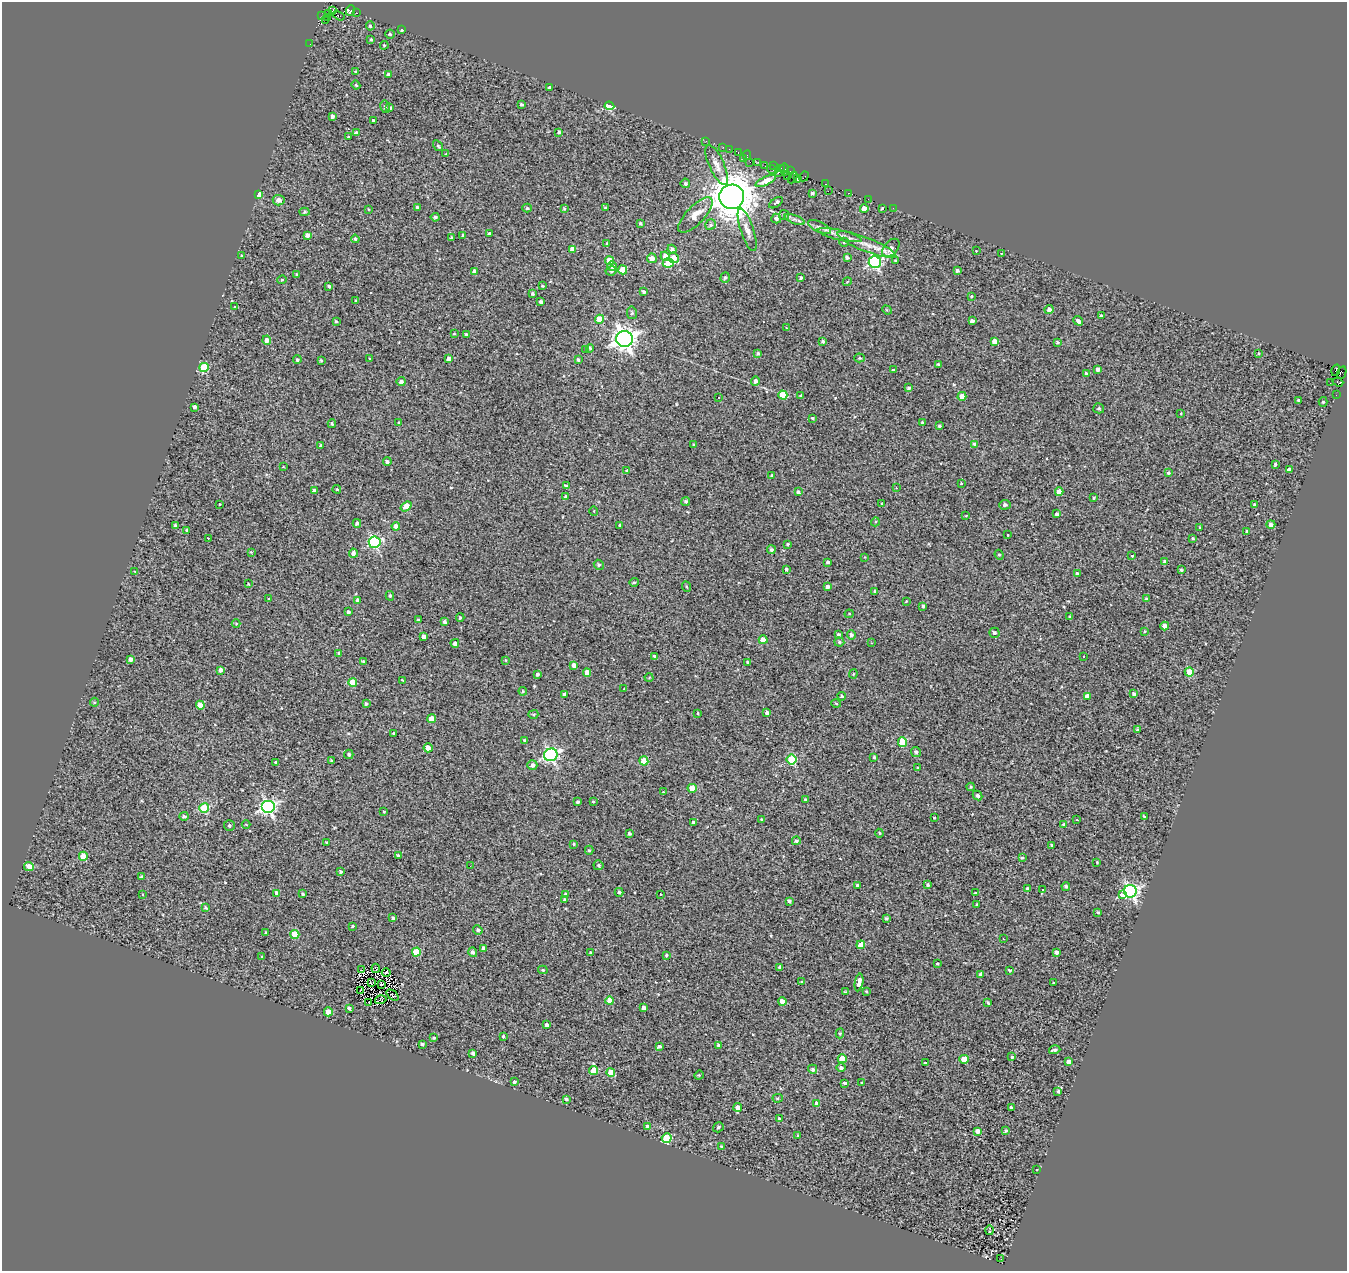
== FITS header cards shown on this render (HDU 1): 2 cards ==
NAXIS1  =                 1345
NAXIS2  =                 1269

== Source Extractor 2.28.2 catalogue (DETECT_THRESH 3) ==
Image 1345 x 1269 px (HDU 1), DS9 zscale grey, 1 PNG px = 1 image px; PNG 1349 x 1273 px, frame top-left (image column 1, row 1269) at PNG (2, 2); each listed source drawn as its Kron ellipse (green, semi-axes under 4 px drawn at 4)
Background 0.304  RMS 1.3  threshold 4.05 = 3 sigma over >= 5 px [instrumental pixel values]
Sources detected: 436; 3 with non-positive FLUX_AUTO (blend fragments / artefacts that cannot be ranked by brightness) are neither listed nor drawn; the other 433 listed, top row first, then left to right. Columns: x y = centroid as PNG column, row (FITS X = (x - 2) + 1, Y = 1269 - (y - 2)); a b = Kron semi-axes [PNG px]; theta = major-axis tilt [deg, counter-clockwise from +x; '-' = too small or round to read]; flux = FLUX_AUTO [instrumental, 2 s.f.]
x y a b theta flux
351 10 5 2 - 120
332 11 4 2 - 120
328 13 3 2 - 380
356 13 3 2 - 83
339 15 6 3 -31 740
322 16 2 2 - 57
328 17 3 2 - 200
325 20 2 2 - 120
370 26 5 4 - 130
401 30 3 3 - 100
390 34 5 4 - 140
371 39 4 3 - 110
310 44 2 2 - 54
384 45 4 4 - 92
356 72 4 4 - 200
388 74 3 3 - 140
356 85 4 4 - 110
549 88 4 3 - 150
522 105 4 3 - 180
609 106 5 4 - 2400
385 107 6 4 -81 170
390 108 4 3 - 180
332 116 4 3 - 270
373 120 3 3 - 120
559 132 3 3 - 180
356 133 4 3 - 170
348 137 3 2 - 94
706 141 3 2 - 160
438 146 6 3 -56 130
723 147 2 2 - 66
729 149 2 2 - 160
738 152 3 2 - 100
446 154 3 2 - 76
747 155 5 3 - 290
743 159 3 3 - 410
750 162 2 2 - 27
758 162 2 2 - 220
717 165 21 7 -66 800
773 165 3 3 - 390
765 166 3 2 - 130
772 169 5 3 - 270
781 169 3 3 - 120
785 170 6 3 -82 340
791 171 3 2 - 13
778 173 4 2 - 140
788 175 3 2 - 110
804 176 5 2 - 130
793 177 6 3 64 850
797 179 3 2 - 75
766 181 11 4 26 490
685 183 5 4 - 200
826 184 4 2 - 230
828 190 3 2 - 91
812 193 4 4 - 190
848 193 3 2 - 68
259 194 4 4 - 500
732 197 12 12 - 300000
868 199 2 2 - 170
279 200 6 5 - 480
776 203 8 4 34 310
417 207 4 4 - 130
527 208 5 4 - 160
606 208 4 4 - 160
882 208 3 2 - 90
893 208 2 2 - 71
368 209 3 2 - 62
564 209 4 3 - 120
864 209 4 4 - 930
304 212 5 4 - 110
695 215 23 9 46 1100
784 215 5 5 - 120
435 217 4 3 - 200
776 218 5 5 - 240
795 219 10 3 -21 270
640 223 3 3 - 120
710 225 6 5 - 170
819 227 12 5 -24 350
747 230 22 6 -72 690
489 233 3 3 - 120
307 235 4 4 - 430
463 235 4 4 - 190
840 235 22 5 -13 640
452 238 3 3 - 140
355 239 4 4 - 160
844 242 4 4 - 100
607 243 3 3 - 100
866 244 31 7 -22 1400
891 248 10 6 49 480
572 249 4 4 - 670
672 249 5 4 - 290
976 251 2 2 - 58
1001 253 4 2 - 54
241 256 4 3 - 100
665 256 5 4 - 580
847 257 4 3 - 190
652 258 5 5 - 470
674 258 5 5 - 820
610 261 4 4 - 1400
896 261 3 3 - 170
875 262 6 6 - 16000
668 263 5 4 - 2200
612 266 5 5 - 470
623 270 4 4 - 1400
957 270 3 3 - 190
474 271 4 4 - 300
611 271 5 4 - 170
297 275 3 3 - 140
725 277 5 4 - 180
801 278 3 3 - 180
282 280 4 4 - 97
847 282 4 3 - 74
329 286 3 3 - 150
542 286 2 2 - 71
644 292 4 3 - 150
532 294 3 3 - 150
971 296 4 4 - 82
356 301 4 3 - 100
541 302 4 3 - 240
235 307 3 3 - 230
887 310 5 4 - 90
1049 310 4 4 - 410
632 313 6 5 - 160
1101 316 3 3 - 150
600 319 4 4 - 1900
972 321 4 3 - 270
1078 321 5 3 - 320
336 322 3 3 - 130
786 328 4 3 - 82
454 333 3 3 - 88
466 335 3 3 - 150
624 339 8 8 - 70000
267 340 4 4 - 440
823 341 3 3 - 200
994 341 4 4 - 720
1057 342 3 3 - 130
590 348 4 3 - 110
586 349 3 2 - 140
758 353 3 3 - 170
1258 353 3 2 - 81
859 358 5 4 - 120
369 359 4 2 - 85
449 359 4 4 - 590
297 360 4 4 - 160
578 360 4 3 - 140
321 361 3 3 - 110
938 365 3 3 - 160
204 367 4 4 - 3200
1098 369 3 3 - 270
893 370 3 3 - 120
1336 370 6 3 72 730
1342 373 6 3 67 1300
1086 374 4 3 - 260
401 381 4 4 - 360
755 381 5 4 - 290
1338 382 5 3 - 270
1330 383 2 2 - 70
908 388 4 4 - 160
783 395 4 4 - 1900
801 395 3 3 - 140
1336 395 2 2 - 120
962 396 4 4 - 1100
719 397 3 2 - 90
1298 400 3 3 - 120
1323 402 5 4 - 130
195 407 3 3 - 210
1099 408 5 5 - 130
1181 413 4 2 - 56
813 418 3 2 - 100
399 423 3 3 - 110
923 423 4 3 - 210
332 424 4 3 - 120
939 426 3 3 - 150
974 444 3 3 - 140
694 445 3 3 - 140
321 446 4 4 - 170
387 462 4 4 - 200
1275 464 4 3 - 110
283 467 2 2 - 50
1289 470 4 4 - 480
627 471 4 3 - 140
1168 473 4 3 - 160
772 475 3 2 - 78
961 484 3 3 - 490
566 486 4 3 - 200
896 488 3 3 - 120
337 489 4 4 - 89
314 490 4 3 - 180
798 492 4 3 - 200
1059 492 4 4 - 1200
566 496 4 3 - 160
1094 498 3 3 - 110
686 501 4 4 - 140
219 504 3 3 - 400
881 504 3 2 - 75
1005 505 5 5 - 270
1254 505 3 3 - 180
406 506 6 4 37 1600
594 511 5 3 - 77
1057 514 3 3 - 220
966 516 3 3 - 72
875 522 4 3 - 93
357 523 4 4 - 200
1271 524 4 4 - 380
175 525 3 3 - 180
619 525 3 3 - 260
396 526 4 4 - 670
1199 527 3 2 - 54
187 530 4 3 - 110
1247 531 3 3 - 180
1008 535 3 2 - 110
208 538 3 2 - 82
1193 538 3 3 - 140
375 542 6 5 - 11000
788 544 3 3 - 130
771 550 4 4 - 200
251 552 3 3 - 81
353 553 4 4 - 390
999 555 5 4 - 130
1132 556 3 3 - 110
865 557 3 3 - 60
828 562 3 3 - 170
1165 562 4 4 - 210
599 565 5 5 - 160
786 569 3 3 - 140
1181 570 3 3 - 130
135 571 3 2 - 70
1077 574 4 3 - 240
634 582 5 4 - 110
248 584 3 2 - 80
687 587 5 3 - 97
827 587 4 4 - 280
875 592 3 3 - 160
390 596 5 4 - 130
269 599 3 2 - 86
1147 599 4 4 - 160
358 600 4 3 - 180
906 601 3 2 - 76
923 606 3 3 - 140
348 612 3 3 - 190
849 614 4 4 - 93
1070 616 4 3 - 110
460 617 4 3 - 130
418 619 3 3 - 90
445 622 4 4 - 210
236 623 4 3 - 72
1165 626 4 4 - 460
1145 631 4 3 - 63
994 633 5 4 - 210
838 635 4 3 - 170
851 635 5 4 - 220
424 637 4 4 - 610
763 640 4 4 - 1100
839 642 5 4 - 160
455 643 4 4 - 310
871 643 4 3 - 58
339 653 4 4 - 130
654 656 3 3 - 570
1083 656 3 3 - 230
130 659 4 3 - 350
505 660 4 3 - 77
363 662 4 4 - 170
747 662 3 3 - 100
574 665 4 4 - 630
221 670 4 3 - 270
1189 672 4 4 - 2400
587 673 4 4 - 750
537 674 3 3 - 180
853 674 4 4 - 91
649 678 4 3 - 76
402 680 3 2 - 130
353 682 4 4 - 1600
624 689 3 3 - 81
523 691 4 4 - 92
565 694 4 4 - 320
1134 694 4 3 - 170
842 696 4 3 - 130
1087 696 4 4 - 420
94 702 4 4 - 110
836 703 4 3 - 86
366 704 4 3 - 190
200 705 4 4 - 1200
698 713 3 2 - 85
767 713 4 3 - 210
533 714 5 4 - 110
431 719 4 4 - 1100
1137 730 3 2 - 100
394 733 3 3 - 130
525 741 3 3 - 190
902 742 5 4 - 2800
428 748 4 4 - 640
916 752 5 4 - 210
349 754 4 4 - 140
551 755 7 6 - 18000
874 757 3 3 - 150
792 759 5 5 - 5100
331 761 4 4 - 130
644 761 4 4 - 2100
276 762 3 3 - 140
532 765 5 5 - 380
918 768 3 3 - 130
971 787 4 4 - 130
692 788 4 4 - 1800
663 792 3 2 - 360
978 795 5 4 - 200
805 800 3 3 - 150
593 801 3 3 - 89
578 802 3 3 - 180
268 807 7 6 - 21000
204 808 5 4 - 3500
384 812 3 2 - 67
184 816 4 4 - 230
1144 817 4 3 - 140
934 818 3 2 - 77
762 819 3 3 - 100
1077 820 3 2 - 100
693 822 3 3 - 180
1063 824 4 3 - 100
246 825 4 3 - 80
229 826 5 5 - 180
629 833 3 3 - 190
879 833 4 4 - 100
796 841 4 3 - 170
326 842 2 2 - 57
574 844 3 3 - 100
1052 845 3 3 - 140
589 850 4 4 - 130
83 856 4 4 - 1500
398 856 3 3 - 210
1022 857 4 3 - 100
1097 862 3 2 - 72
598 865 5 5 - 170
29 866 5 4 - 780
470 866 2 2 - 70
341 872 4 4 - 130
142 877 4 3 - 110
928 885 4 3 - 160
857 886 4 3 - 240
1066 886 4 4 - 200
1028 889 3 3 - 220
1043 889 3 3 - 180
1130 891 6 6 - 24000
619 892 4 4 - 190
277 893 4 3 - 320
975 893 3 3 - 110
303 894 3 3 - 120
660 894 3 2 - 150
142 895 3 3 - 220
565 895 4 4 - 250
1122 895 4 3 - 2900
565 900 3 3 - 210
789 901 3 3 - 180
977 904 4 3 - 81
206 908 3 3 - 120
1098 912 3 3 - 97
393 918 3 3 - 170
886 918 3 3 - 130
352 926 3 3 - 120
478 930 5 4 - 210
266 932 4 2 - 71
295 934 4 4 - 2100
1003 939 3 2 - 130
861 945 4 4 - 820
483 948 4 4 - 350
416 952 4 4 - 2300
473 952 5 4 - 260
590 952 3 3 - 120
1056 952 4 3 - 340
666 955 3 3 - 100
262 957 3 2 - 98
938 964 3 3 - 480
780 967 4 4 - 410
376 968 5 2 - 81
361 970 4 2 - 44
543 970 5 4 - 130
1009 970 4 3 - 140
386 972 4 3 - 13
981 974 4 3 - 370
801 982 4 2 - 76
859 982 9 3 81 3500
372 983 4 2 - 71
1054 983 3 2 - 88
381 984 3 2 - 73
361 990 3 2 - 63
866 991 3 3 - 76
845 992 3 3 - 120
392 995 7 2 -40 57
381 1000 6 3 16 60
610 1001 4 4 - 1200
782 1001 4 4 - 1100
369 1002 2 2 - 54
988 1003 4 3 - 150
349 1008 3 3 - 190
644 1008 4 3 - 330
328 1012 4 4 - 1200
547 1025 4 3 - 380
840 1033 5 4 - 140
503 1036 3 3 - 440
434 1038 4 3 - 100
422 1044 4 3 - 190
718 1045 4 3 - 160
660 1046 4 3 - 1500
1055 1050 6 3 15 220
473 1053 4 3 - 180
1012 1057 3 3 - 130
842 1059 4 4 - 1800
964 1059 4 4 - 1500
1068 1062 4 4 - 430
925 1063 3 3 - 360
841 1068 4 4 - 240
813 1069 4 4 - 200
594 1071 4 4 - 1700
611 1072 4 4 - 2300
699 1075 5 4 - 94
514 1082 3 3 - 160
862 1082 2 2 - 69
845 1083 3 3 - 2600
1058 1091 4 3 - 200
778 1098 5 4 - 120
566 1099 3 3 - 150
817 1104 4 4 - 540
738 1107 4 4 - 530
1011 1108 3 3 - 210
779 1119 4 3 - 140
647 1126 4 4 - 200
718 1127 5 5 - 180
978 1131 4 4 - 500
1006 1131 4 4 - 140
797 1136 4 2 - 70
667 1138 5 5 - 4500
721 1146 3 3 - 110
1037 1169 3 2 - 130
990 1230 5 2 - 110
1001 1259 3 2 - 79
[3 non-positive-flux detections neither listed nor drawn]